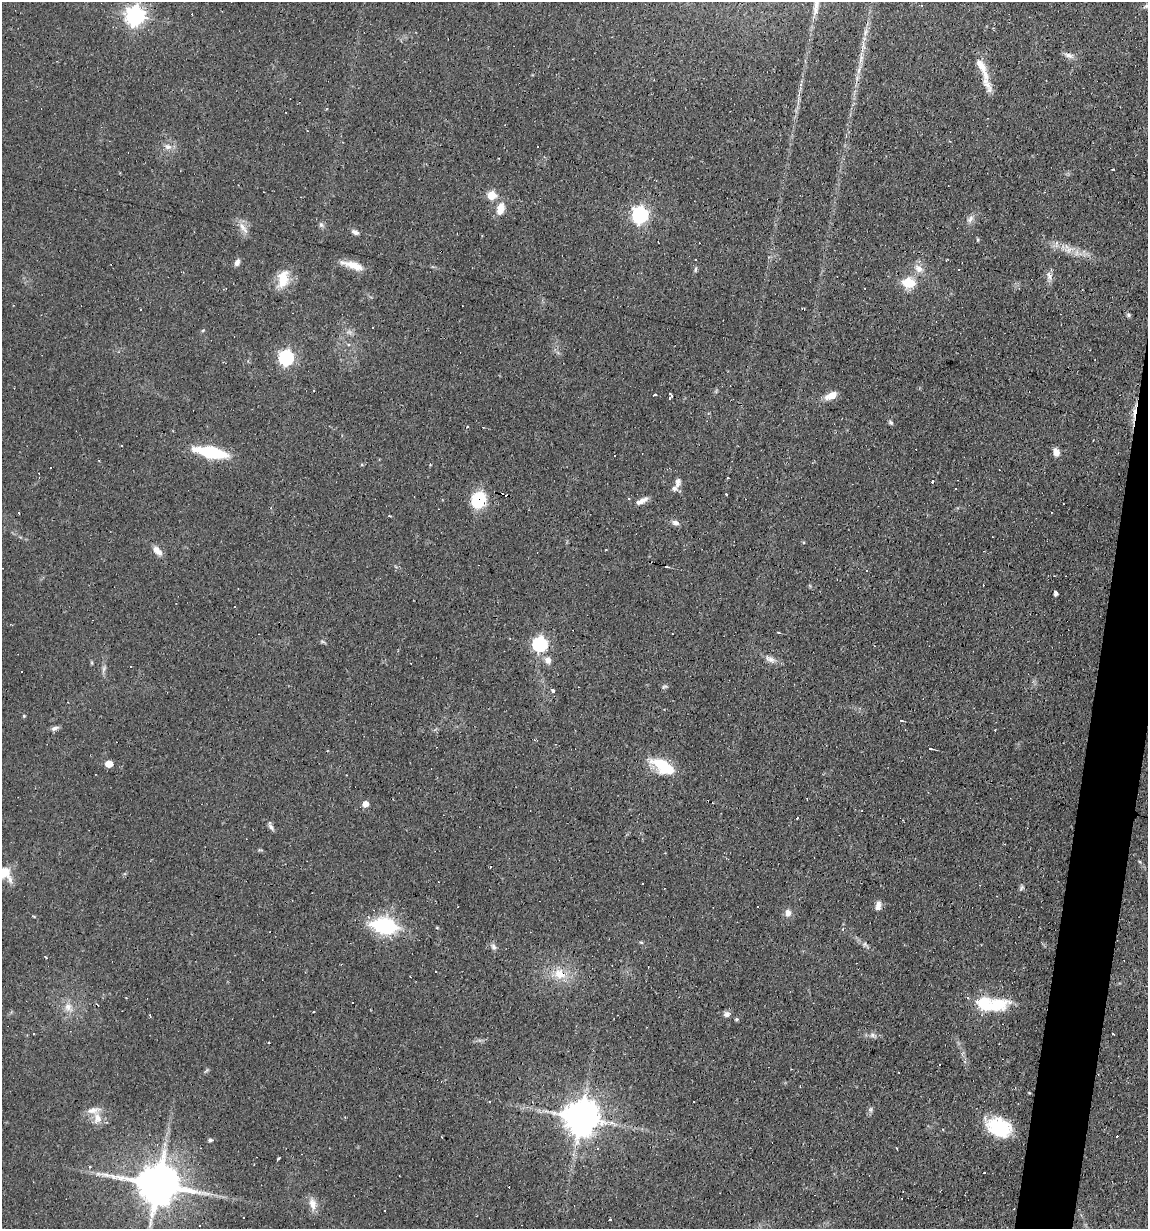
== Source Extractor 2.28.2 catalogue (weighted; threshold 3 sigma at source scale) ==
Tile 10 of 4 x 4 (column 2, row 3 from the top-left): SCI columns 1262-2407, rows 1228-2454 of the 4932 x 4909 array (HDU 1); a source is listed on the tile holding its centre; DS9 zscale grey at full resolution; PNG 1150 x 1231 px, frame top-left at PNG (2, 2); no overlay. Shown black and unused: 3% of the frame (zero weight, under 2 of 3 exposures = <1% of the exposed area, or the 3 px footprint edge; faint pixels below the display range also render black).
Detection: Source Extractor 2.28.2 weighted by HDU 2 'WHT'; one run over the whole footprint, this tile lists its part. Background 0.0966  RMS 0.0058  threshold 0.0259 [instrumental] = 3 sigma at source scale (4.5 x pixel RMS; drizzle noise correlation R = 1.50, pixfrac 1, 0.05/0.05 arcsec/px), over >= 5 px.
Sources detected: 148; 46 cosmic-ray / hot-pixel residue — not listed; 3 inside a brighter listed object's ellipse — not listed separately; the other 99 listed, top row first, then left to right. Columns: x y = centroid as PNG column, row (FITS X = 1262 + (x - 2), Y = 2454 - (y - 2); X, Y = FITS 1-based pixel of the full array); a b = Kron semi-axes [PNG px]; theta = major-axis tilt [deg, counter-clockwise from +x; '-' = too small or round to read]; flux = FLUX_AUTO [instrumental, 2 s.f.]
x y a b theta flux
1147 5 8 5 24 1.6
135 16 7 7 - 290
1069 55 14 6 -17 2.7
861 59 16 5 76 4.1
982 68 54 7 -70 12
168 147 11 8 -15 3.5
492 195 5 5 - 23
500 208 14 8 76 7.6
640 215 7 6 - 180
970 219 13 6 47 2.7
321 225 8 6 -56 1.6
243 228 21 7 -52 4.7
355 232 9 5 -29 2.2
1069 250 14 8 20 4.4
237 262 9 6 66 2.3
353 265 28 8 -17 8.9
919 268 13 9 -38 4.8
695 269 7 4 83 1
1049 276 12 7 -77 3
283 279 23 12 78 12
909 283 14 11 -4 12
864 288 3 2 - 0.34
1128 315 6 5 - 0.99
203 330 5 3 - 0.56
349 332 8 5 -33 1.6
286 357 7 6 - 120
313 391 3 2 - 0.57
654 395 3 3 - 3.9
671 396 6 4 -85 3.6
831 396 15 8 26 6.2
1134 411 28 5 83 5.3
891 422 7 5 -50 1.1
211 452 25 8 -11 47
1056 452 9 6 -68 3.9
362 464 4 3 - 0.84
430 465 4 2 - 0.44
728 478 3 2 - 0.74
932 481 3 2 - 0.86
678 483 14 7 82 2.9
726 495 3 2 - 0.57
479 500 15 11 65 30
642 501 16 6 26 3.8
18 513 3 2 - 0.9
676 523 9 6 -20 2.5
157 551 14 7 -47 4.5
667 566 4 2 - 0.77
1055 593 4 3 - 3.3
778 632 4 3 - 0.52
322 641 8 3 -19 0.89
540 644 6 6 - 120
770 659 17 8 -29 3.6
548 660 10 9 - 3.5
130 666 3 2 - 0.74
104 669 10 5 72 1.7
21 672 3 2 - 0.42
664 687 8 4 14 1
553 690 3 3 - 3.6
24 716 4 4 - 0.59
901 720 4 3 - 0.54
55 728 11 5 25 1.9
931 749 5 3 - 0.95
109 764 7 5 0 6.3
663 766 29 14 -32 20
365 804 5 5 - 6.3
797 818 3 2 - 0.51
271 827 11 5 -57 1.9
3 874 18 14 -9 14
1022 888 8 5 43 1.2
878 905 11 7 77 3.1
788 913 9 8 - 3.4
385 926 25 14 -11 48
843 929 4 3 - 0.48
641 942 6 3 -19 0.72
493 947 9 7 -68 1.9
46 957 3 2 - 0.71
559 975 18 11 -23 10
967 998 4 4 - 1.1
996 1004 33 17 7 23
68 1007 15 11 -61 5.8
313 1012 3 2 - 0.67
727 1014 8 6 24 2.4
736 1019 4 4 - 0.9
1113 1033 3 2 - 0.65
873 1035 9 6 -26 2.1
206 1070 8 3 45 0.81
489 1102 3 3 - 1.2
870 1109 8 7 - 1.4
581 1117 10 10 - 1400
97 1118 17 11 -82 6.5
999 1127 28 18 -25 30
442 1137 3 3 - 1.5
210 1140 5 5 - 1.5
896 1148 3 2 - 0.48
278 1159 4 2 - 0.94
157 1184 14 11 -12 2500
312 1204 16 9 -78 5.5
384 1211 2 2 - 0.42
244 1217 3 3 - 4.8
609 1219 3 3 - 2.7
Overlapping masked pixels (flux is a lower limit): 3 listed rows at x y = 1134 411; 479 500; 559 975
Isophote crosses this tile's border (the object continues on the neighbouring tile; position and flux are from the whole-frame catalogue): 2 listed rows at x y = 1147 5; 3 874